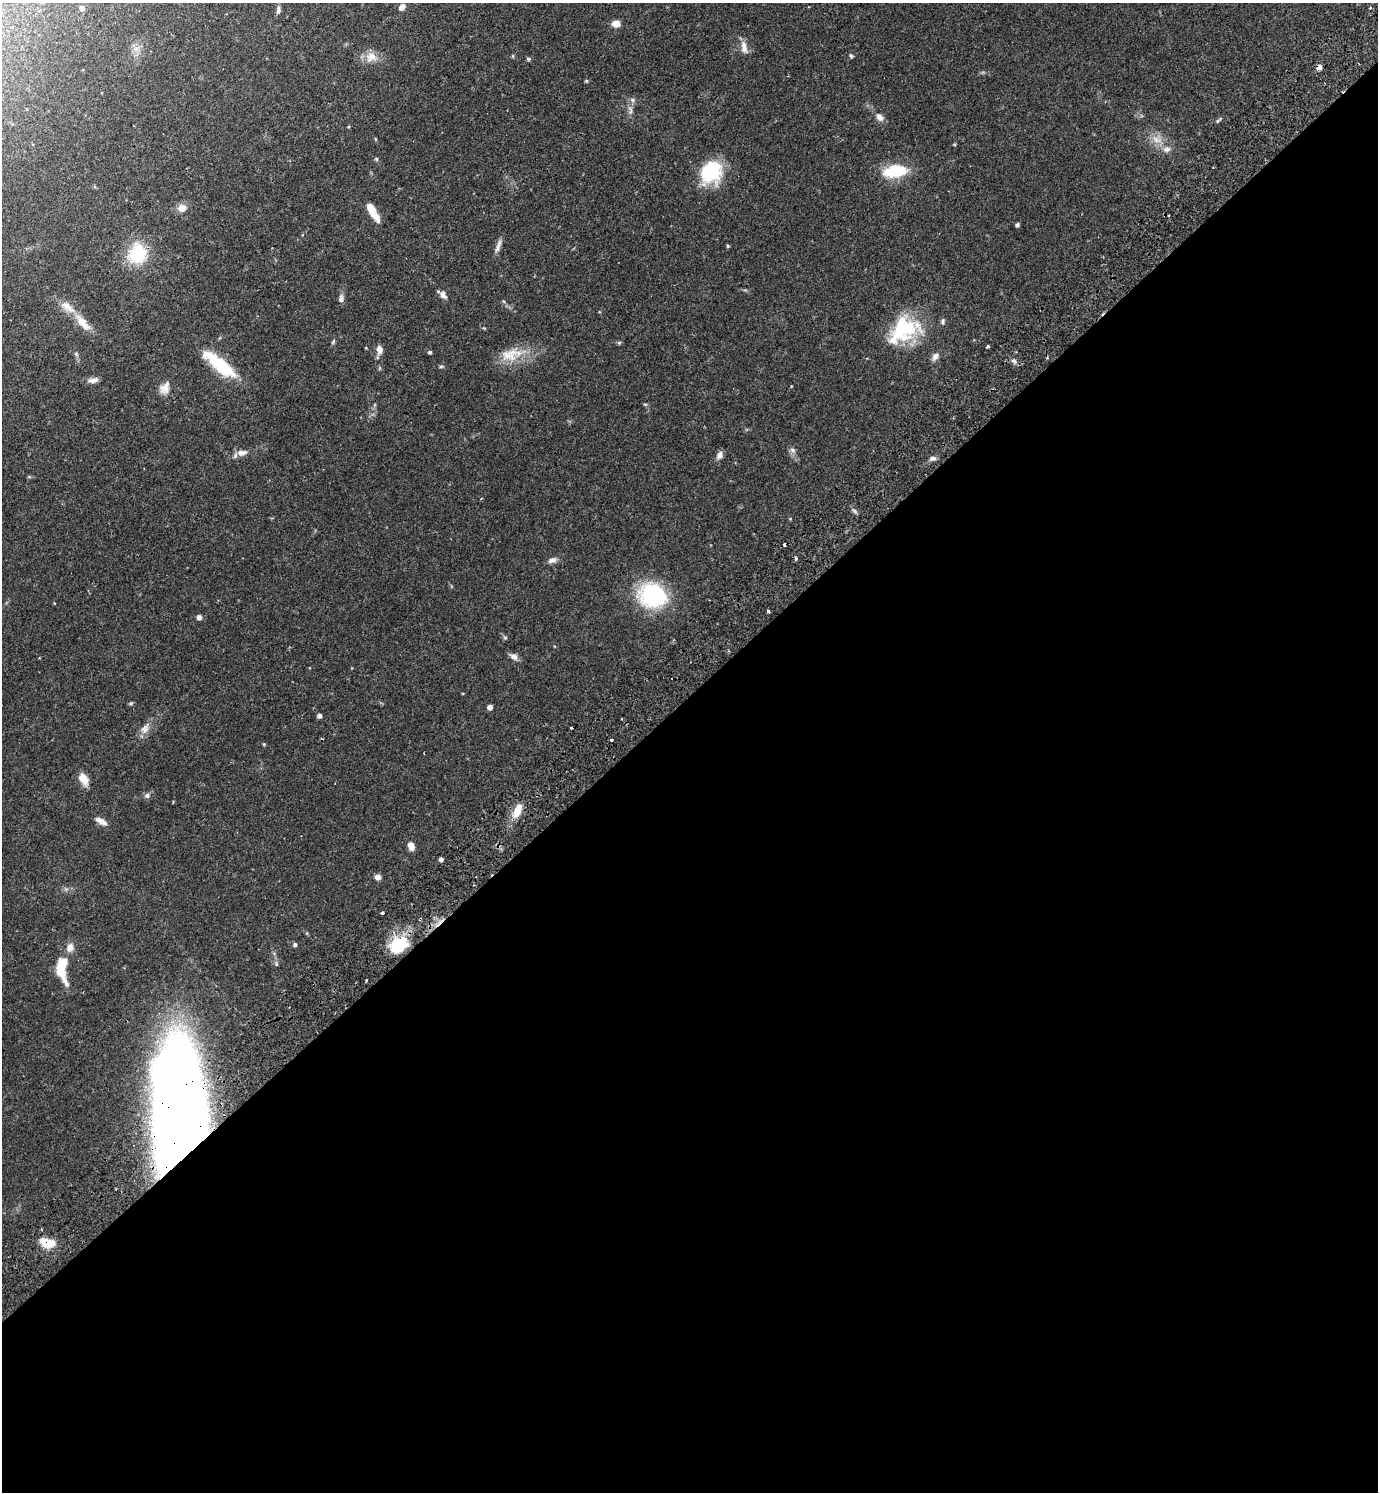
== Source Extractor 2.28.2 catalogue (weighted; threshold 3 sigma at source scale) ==
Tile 15 of 4 x 4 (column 3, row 4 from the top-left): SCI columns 2950-4325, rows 48-1537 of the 6039 x 6055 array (HDU 1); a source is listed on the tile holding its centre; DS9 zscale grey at full resolution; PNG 1380 x 1494 px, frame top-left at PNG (2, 3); no overlay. Shown black and unused: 54% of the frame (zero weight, under 2 of 3 exposures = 3% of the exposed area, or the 3 px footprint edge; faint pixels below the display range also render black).
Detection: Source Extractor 2.28.2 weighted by HDU 2 'WHT'; one run over the whole footprint, this tile lists its part. Background 0.0499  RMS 0.0044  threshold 0.02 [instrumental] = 3 sigma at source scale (4.5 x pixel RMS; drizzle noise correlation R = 1.50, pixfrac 1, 0.05/0.05 arcsec/px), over >= 5 px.
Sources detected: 89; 1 inside a brighter object's white glare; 3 cosmic-ray / hot-pixel residue — not listed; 5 inside a brighter listed object's ellipse — not listed separately; the other 80 listed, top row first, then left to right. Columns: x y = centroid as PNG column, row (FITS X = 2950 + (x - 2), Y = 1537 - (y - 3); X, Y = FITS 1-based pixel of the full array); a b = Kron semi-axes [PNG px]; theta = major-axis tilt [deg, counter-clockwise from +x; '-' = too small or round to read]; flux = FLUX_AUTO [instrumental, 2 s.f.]
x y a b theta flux
402 7 8 6 47 2
82 8 5 5 - 1.9
1370 8 3 3 - 0.38
278 10 10 6 85 1.3
616 24 8 7 - 3.7
744 48 19 8 -76 3.2
513 56 6 4 90 0.44
851 56 6 4 -62 0.61
371 57 17 13 26 4.9
528 59 6 4 -21 0.6
1319 67 5 4 - 3.1
586 81 4 4 - 0.5
630 110 14 6 90 2.1
880 117 11 8 -49 2.4
1217 121 6 4 88 0.53
349 127 5 3 - 0.38
1157 140 17 9 -23 4.5
376 159 5 5 - 0.55
895 171 27 13 6 18
711 172 25 20 60 26
182 208 10 9 - 3.3
372 211 22 7 -60 7.8
1017 225 4 4 - 0.95
499 244 14 6 65 2.2
728 246 5 4 - 0.53
138 254 22 18 74 21
443 295 10 6 -47 2.2
341 299 9 6 67 1.4
943 321 8 6 81 1
82 322 29 10 -48 6.8
907 328 38 31 -45 26
333 342 8 4 55 0.65
619 343 6 4 2 0.57
988 346 3 3 - 1.1
366 348 3 3 - 0.34
379 350 11 8 -84 2.4
430 352 4 3 - 0.73
76 354 5 5 - 0.6
508 355 33 14 -11 9.7
935 356 11 7 54 2.1
1014 361 7 5 -15 1.1
220 365 44 13 -39 22
441 366 6 4 3 0.58
93 380 12 6 9 2.3
165 388 17 12 56 3.7
645 404 6 3 -18 0.53
792 450 8 7 - 1.4
242 453 16 8 7 3
719 455 10 7 58 2
933 458 8 5 0 1.3
854 511 7 4 -45 0.88
796 558 5 3 - 0.72
552 560 12 7 17 2
652 595 36 29 -22 35
768 611 3 3 - 0.65
199 617 6 6 - 1.2
505 638 5 5 - 0.61
514 656 11 7 -32 2.1
131 703 6 4 19 0.58
490 707 4 4 - 2.3
319 716 4 4 - 1.5
571 728 3 3 - 0.79
145 729 17 9 65 3.4
611 739 3 3 - 0.83
264 744 4 4 - 0.49
83 779 15 9 -60 4.6
147 795 8 7 - 1.2
518 810 19 8 68 6.1
101 821 16 6 -31 2.7
411 846 9 6 -73 2.8
441 859 4 4 - 1.2
378 877 7 6 - 1.9
382 913 3 3 - 1.7
295 945 6 5 - 0.79
398 945 23 17 35 18
70 948 11 9 69 3
61 972 26 8 -63 8.1
366 980 3 2 - 0.43
179 1115 95 32 -90 1300
47 1243 16 9 -12 8.3
Overlapping masked pixels (flux is a lower limit): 3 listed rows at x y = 1319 67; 179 1115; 47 1243